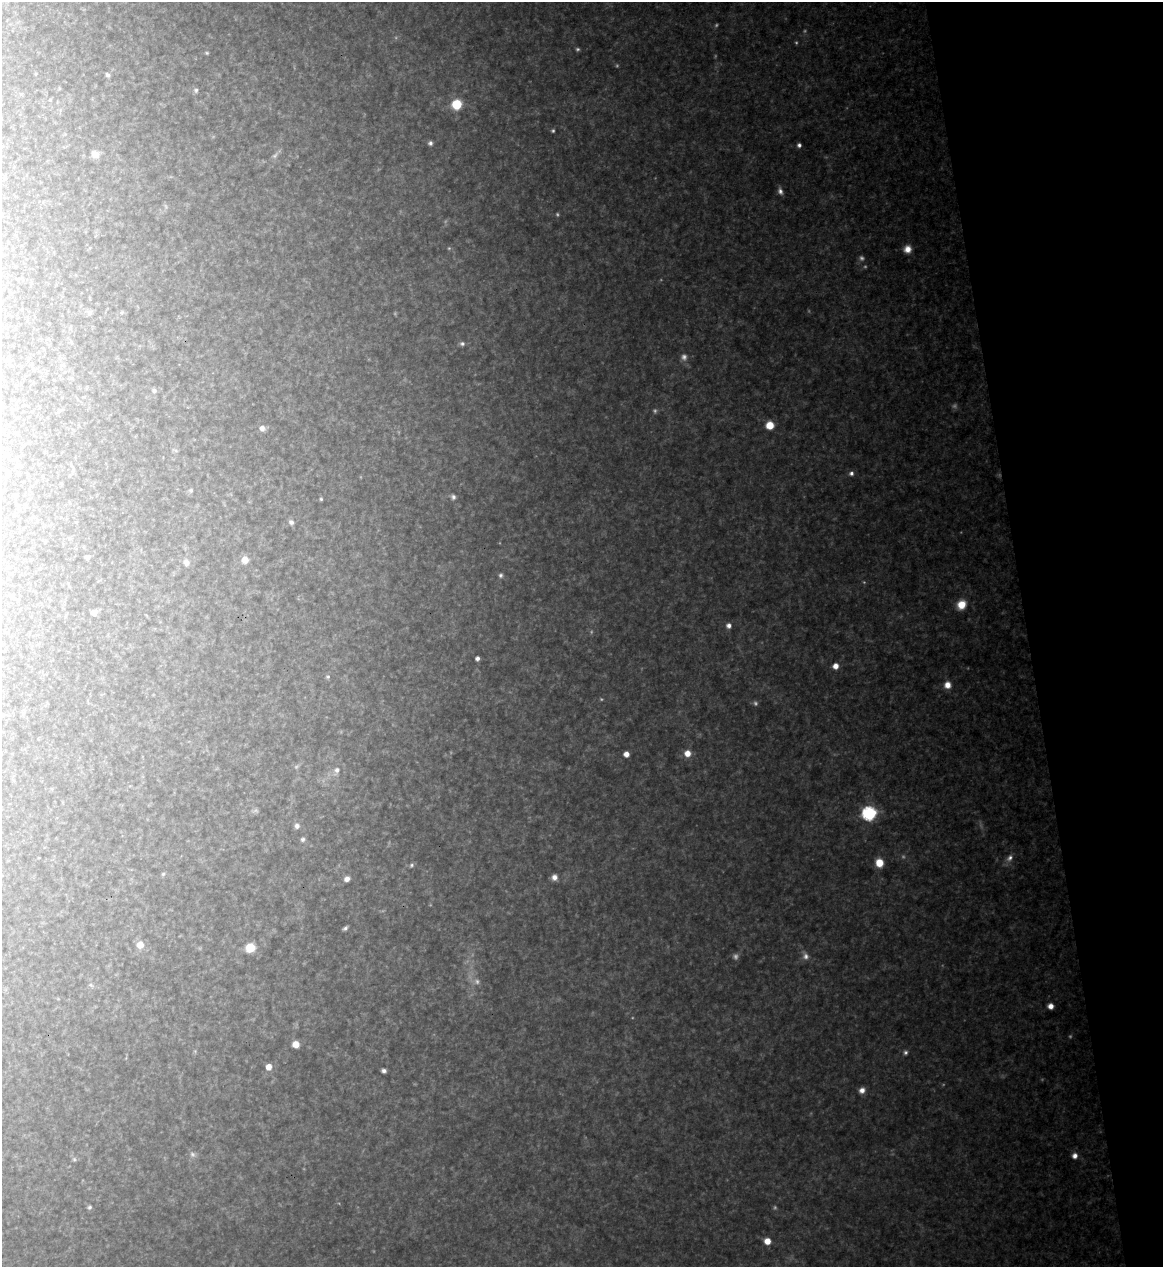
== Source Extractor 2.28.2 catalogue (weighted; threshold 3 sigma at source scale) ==
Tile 12 of 4 x 4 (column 4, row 3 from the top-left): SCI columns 3623-4783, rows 1267-2531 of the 5043 x 5063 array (HDU 1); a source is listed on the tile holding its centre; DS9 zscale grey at full resolution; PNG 1165 x 1269 px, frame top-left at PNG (2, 2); no overlay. Shown black and unused: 12% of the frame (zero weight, under 3 of 4 exposures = <1% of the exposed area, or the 3 px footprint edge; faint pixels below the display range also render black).
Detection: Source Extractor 2.28.2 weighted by HDU 2 'WHT'; one run over the whole footprint, this tile lists its part. Background 0.328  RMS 0.017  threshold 0.0767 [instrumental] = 3 sigma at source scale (4.5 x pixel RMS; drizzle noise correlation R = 1.50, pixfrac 1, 0.05/0.05 arcsec/px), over >= 5 px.
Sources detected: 84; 25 too faint to see at this stretch — not listed; the other 59 listed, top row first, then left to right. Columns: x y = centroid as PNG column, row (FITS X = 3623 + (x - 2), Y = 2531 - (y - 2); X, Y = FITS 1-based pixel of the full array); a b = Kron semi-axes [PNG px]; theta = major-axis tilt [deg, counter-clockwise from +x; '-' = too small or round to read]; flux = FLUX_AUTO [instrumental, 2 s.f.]
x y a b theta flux
207 53 5 4 - 2.1
108 75 6 5 - 4.1
196 90 7 6 - 4.2
457 104 6 6 - 93
430 143 5 5 - 4.7
799 145 5 5 - 4.8
95 154 10 8 -31 11
780 191 9 6 -71 7.3
907 249 9 9 - 16
90 312 8 7 - 4.4
122 312 5 3 - 1.9
462 344 7 6 - 4.6
154 391 6 5 - 4.6
770 425 7 6 - 32
262 428 5 5 - 11
851 473 6 6 - 5.4
191 490 6 6 - 3
453 497 6 6 - 5
321 499 4 4 - 2
291 522 6 6 - 5.5
87 557 5 4 - 4
245 560 6 6 - 19
186 563 10 9 - 9
501 575 6 5 - 4
961 605 11 9 56 27
94 612 5 5 - 10
729 625 6 6 - 7.5
477 658 4 4 - 6.7
835 666 6 6 - 13
328 677 6 6 - 3
947 685 8 8 - 16
687 753 7 7 - 18
626 754 5 5 - 12
337 770 8 7 - 8.1
869 813 7 6 - 370
297 826 8 7 - 6.2
303 839 7 6 - 4.1
1010 858 12 8 51 10
879 863 7 7 - 28
411 865 7 6 - 3.8
163 874 5 5 - 2.7
554 877 6 6 - 9
347 879 7 6 - 9.5
345 928 5 4 - 4.2
140 945 7 7 - 18
250 947 7 7 - 44
805 956 10 8 -74 9
91 985 8 5 -25 3.5
1051 1006 5 5 - 11
296 1044 5 5 - 21
905 1052 6 6 - 4.1
269 1067 5 5 - 21
384 1071 5 4 - 5.1
862 1090 7 6 - 10
192 1154 9 7 -45 6
1075 1156 7 7 - 9.3
74 1159 6 6 - 3.7
89 1207 6 5 - 3.9
767 1241 6 5 - 19